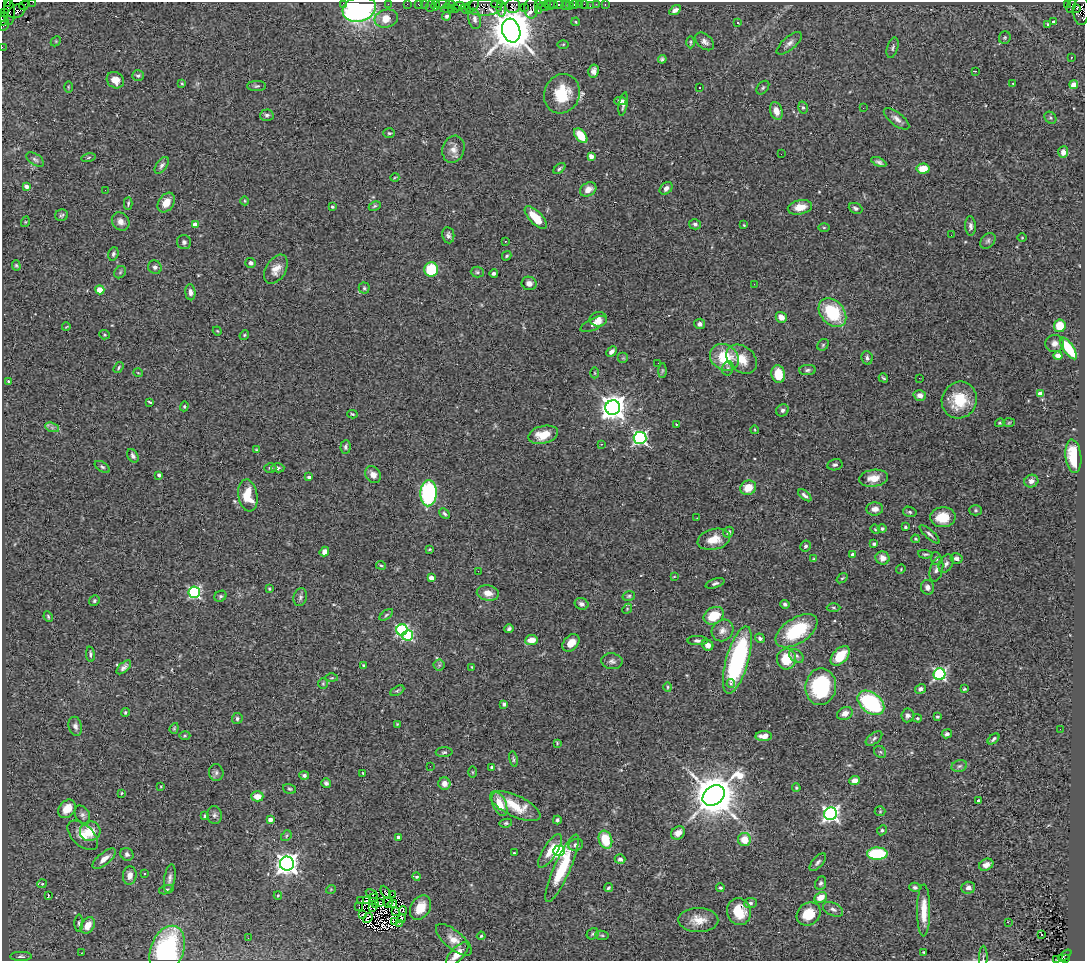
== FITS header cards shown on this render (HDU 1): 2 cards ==
NAXIS1  =                 1083
NAXIS2  =                  959

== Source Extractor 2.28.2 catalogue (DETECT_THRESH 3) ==
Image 1083 x 959 px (HDU 1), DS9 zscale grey, 1 PNG px = 1 image px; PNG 1087 x 963 px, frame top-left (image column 1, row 959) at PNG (2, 2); each listed source drawn as its Kron ellipse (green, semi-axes under 4 px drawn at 4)
Background 1.44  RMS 0.06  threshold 0.179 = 3 sigma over >= 5 px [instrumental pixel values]
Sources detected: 417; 8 with non-positive FLUX_AUTO (blend fragments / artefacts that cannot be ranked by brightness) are neither listed nor drawn; the other 409 listed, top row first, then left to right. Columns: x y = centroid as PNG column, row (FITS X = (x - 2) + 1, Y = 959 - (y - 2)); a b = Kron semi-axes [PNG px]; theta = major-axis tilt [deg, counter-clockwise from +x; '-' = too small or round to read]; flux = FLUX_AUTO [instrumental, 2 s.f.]
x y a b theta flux
33 2 2 2 - 37
8 3 3 2 - 34
343 3 2 2 - 8.4
388 4 2 2 - 34
407 4 2 2 - 33
419 4 3 3 - 130
425 4 2 2 - 31
450 4 5 3 - 140
497 4 6 2 0 410
538 4 3 2 - 95
547 4 3 3 - 130
554 4 2 2 - 74
559 4 4 3 - 280
574 4 4 3 - 220
579 4 2 2 - 14
584 4 2 2 - 29
596 4 2 2 - 17
1067 4 3 2 - 330
24 5 5 2 - 69
435 5 5 3 - 160
443 5 7 4 7 210
550 5 6 3 63 150
566 5 5 4 - 39
605 5 3 2 - 26
430 6 6 2 72 230
459 6 5 4 - 280
473 6 7 3 53 140
513 6 7 7 - 610
543 6 5 3 - 220
569 6 2 2 - 19
590 6 2 2 - 14
1071 6 7 3 66 99
483 7 19 8 1 1300
524 7 2 2 - 67
451 8 3 2 - 130
531 8 10 7 -88 440
1077 8 4 3 - 430
359 9 17 12 16 960
447 9 6 3 -2 72
455 9 3 2 - 130
466 9 5 3 - 250
501 9 8 4 -85 650
675 10 6 4 33 15
17 11 9 6 29 710
538 11 3 2 - 200
1081 11 14 8 87 1200
9 12 13 5 90 630
5 13 3 2 - 57
447 16 4 3 - 7.8
386 18 12 9 12 55
3 19 7 3 77 220
475 19 10 6 -79 15
576 22 4 3 - 3.4
1054 22 4 3 - 9.2
738 23 3 2 - 4
1047 24 3 3 - 9.5
4 25 6 3 60 160
511 31 12 9 -74 19000
1005 38 6 5 - 6.1
56 41 6 4 45 4.4
705 41 11 7 -41 18
691 42 6 3 90 4.6
789 43 15 6 40 21
563 44 5 4 - 4.1
2 47 2 2 - 22
893 48 10 5 73 10
1071 58 3 2 - 6
662 59 4 4 - 7.9
594 71 6 5 - 17
975 71 3 2 - 8.3
138 76 6 5 - 9.8
115 80 9 7 -35 36
1013 83 3 2 - 8.5
182 84 4 3 - 4.1
1074 85 4 4 - 75
257 86 9 5 2 8
68 87 5 3 - 3.8
699 88 3 3 - 12
763 88 8 5 50 7.5
562 94 20 17 68 140
620 101 6 4 2 17
623 104 12 4 79 13
803 108 6 5 - 7.1
863 108 2 2 - 2.6
776 111 9 6 -72 34
267 115 7 6 - 9.8
1050 118 6 5 - 6.7
897 119 15 6 -38 22
389 133 6 5 - 6.2
581 136 8 5 -51 100
453 149 14 11 71 35
1063 152 6 5 - 26
781 154 3 2 - 3.8
591 156 4 4 - 39
88 157 7 4 10 6.8
35 159 10 5 -32 11
879 162 8 4 -25 12
162 165 9 5 54 13
559 168 7 4 42 8
923 169 6 5 - 67
395 177 4 3 - 3.3
27 186 4 3 - 22
666 188 7 5 45 19
588 189 9 6 30 32
105 190 2 2 - 43
245 201 4 3 - 3.4
166 202 11 7 56 48
128 204 6 4 88 6
375 206 6 4 27 6.1
332 207 4 3 - 5.9
800 207 12 7 12 50
856 208 7 5 -24 12
62 215 6 6 - 7.4
536 217 14 6 -46 93
25 222 5 3 - 3.4
121 222 10 8 -50 22
195 224 4 3 - 42
695 224 6 5 - 9.6
744 225 2 2 - 3
970 226 10 5 -87 15
824 227 6 4 0 4.2
448 235 8 6 -82 12
951 235 2 2 - 1.8
1022 238 5 3 - 3.2
505 241 3 2 - 10
988 241 9 6 47 11
184 242 7 7 - 9.8
113 254 7 5 73 9
507 256 5 3 - 5.9
251 263 5 5 - 13
16 265 5 4 - 5.2
155 267 7 6 - 12
276 269 16 10 59 41
431 269 7 7 - 150
120 272 7 5 47 6
477 272 6 5 - 7.1
494 273 4 3 - 10
529 283 7 6 - 19
754 284 2 2 - 4.4
364 288 5 5 - 6.6
100 290 4 4 - 63
190 292 8 5 -84 17
832 312 16 11 -48 230
781 317 6 5 - 28
598 319 9 7 9 17
594 324 14 5 25 29
700 324 5 5 - 13
1060 326 6 5 - 84
66 327 4 2 - 3
217 331 4 3 - 3.8
104 335 5 4 - 5.3
244 335 5 4 - 5
1055 343 9 8 - 22
823 345 6 5 - 6.4
1068 348 13 5 -54 170
611 352 6 4 45 14
1058 355 4 4 - 22
724 357 15 12 -31 160
623 358 5 5 - 6
867 358 7 5 -79 12
742 359 17 12 -39 70
658 363 2 2 - 7
119 368 6 3 56 5.7
728 368 7 5 75 11
807 370 8 5 2 9.9
662 371 7 4 89 6.5
138 373 5 3 - 3
595 373 5 3 - 4.1
778 374 9 6 -80 89
883 378 5 3 - 6
919 378 2 2 - 7.3
9 381 4 3 - 6.9
1040 393 4 4 - 38
920 395 6 5 - 22
959 400 19 17 63 140
150 402 4 2 - 5.5
184 406 5 4 - 4.4
613 408 7 7 - 4500
782 410 6 6 - 11
352 414 5 3 - 4.6
1000 423 5 3 - 4.6
1009 423 6 4 3 4.4
676 424 3 2 - 2.2
52 427 7 4 -19 11
755 430 4 3 - 3.3
543 435 15 8 13 72
640 438 6 6 - 820
601 444 3 2 - 3.6
346 447 7 5 86 9.7
256 449 4 2 - 3
133 456 7 5 -60 13
1073 456 17 8 -84 110
835 465 8 5 12 10
102 467 8 4 -32 8.4
270 468 6 4 -2 7.3
278 468 6 4 1 7.5
159 475 4 3 - 14
373 475 9 7 -54 25
309 477 4 3 - 10
873 478 15 8 8 49
1031 481 7 6 - 19
748 488 8 7 - 63
428 493 13 8 87 640
248 495 16 9 -80 99
805 495 8 4 -38 13
875 509 8 6 4 25
976 510 6 5 - 7.2
910 512 7 5 -17 6.7
445 514 6 4 -45 7.5
943 517 12 10 3 86
697 518 2 2 - 2.1
905 527 3 3 - 5.8
882 528 4 4 - 11
875 529 5 4 - 4.6
728 532 6 5 - 12
930 534 13 4 -42 12
714 539 16 10 14 59
915 539 4 3 - 4.3
874 544 4 3 - 7.6
805 546 6 5 - 9.4
430 549 4 3 - 4.6
324 552 5 4 - 23
925 554 7 4 -3 6.3
853 555 4 4 - 21
882 558 7 6 - 31
936 558 6 5 - 8.9
956 558 6 5 - 12
814 559 4 3 - 4.2
946 564 10 6 61 15
381 565 5 3 - 4.7
901 569 5 4 - 3.8
936 569 12 6 76 17
478 571 2 2 - 2
674 577 4 2 - 2.4
431 578 4 4 - 43
842 578 6 3 36 4.8
715 583 10 4 19 9.3
928 587 7 6 - 21
269 589 4 3 - 4
194 592 6 5 - 580
488 593 11 7 -9 39
220 596 6 5 - 8.2
629 596 6 4 17 7
300 597 9 6 73 12
94 601 6 5 - 6.7
582 604 7 5 -22 16
785 604 5 4 - 8
833 607 7 3 -1 5.7
627 609 6 4 48 5
386 615 8 4 36 6.5
48 616 5 3 - 5.1
714 616 10 8 29 100
509 629 4 4 - 8.9
402 630 6 5 - 540
722 630 11 10 - 27
796 631 24 12 33 250
408 635 5 5 - 340
760 638 5 4 - 9.7
531 640 6 5 - 53
698 641 10 4 0 12
571 643 10 7 47 41
708 645 6 5 - 27
90 654 7 4 -85 8.2
796 656 8 6 -39 11
840 656 12 7 47 91
786 659 10 9 - 100
737 660 35 11 74 570
612 661 10 8 -6 15
363 665 4 3 - 5.3
439 665 5 5 - 8.5
124 667 9 4 42 14
472 667 4 3 - 3.3
940 674 6 6 - 620
332 678 6 3 0 4.1
731 683 4 3 - 15
323 684 5 4 - 5.4
668 687 4 4 - 5
821 687 18 15 83 330
920 689 6 4 29 11
964 689 3 3 - 5.3
397 691 7 4 30 7.7
871 703 15 10 -38 380
504 704 4 3 - 8.1
125 712 4 4 - 5.6
845 713 8 6 25 27
908 715 7 6 - 15
937 717 3 3 - 9.3
237 718 5 5 - 8.6
917 718 4 3 - 4.9
397 724 4 4 - 3.4
75 726 10 6 -76 16
174 728 5 4 - 5.2
1060 729 2 2 - 5
947 734 5 4 - 9.4
185 736 5 3 - 4.5
764 736 8 5 1 28
874 738 10 5 38 11
994 739 7 3 42 8.8
557 743 3 3 - 3.7
444 752 8 5 1 7.9
880 752 6 5 - 7.5
513 759 8 3 -79 6.6
430 766 2 2 - 9.4
959 766 8 5 17 10
491 767 4 3 - 4.6
472 772 5 3 - 4.2
216 773 8 7 - 12
363 773 3 2 - 2.9
304 775 5 4 - 10
854 780 5 4 - 26
326 783 5 5 - 10
444 783 6 6 - 26
161 786 4 3 - 3.4
796 788 4 3 - 4.7
290 789 7 4 -16 6.3
122 793 4 3 - 3.9
714 795 12 9 38 18000
257 796 6 5 - 45
978 800 3 3 - 8.3
500 804 12 6 -67 63
515 806 27 10 -25 100
67 809 10 7 50 52
880 811 5 5 - 4.6
831 814 6 6 - 1300
82 815 10 7 -62 14
214 815 9 7 -82 12
205 816 4 3 - 5.7
270 820 4 4 - 27
557 820 4 3 - 7
506 823 6 4 10 5.7
882 830 5 4 - 8
90 831 10 10 - 76
678 833 7 6 - 30
83 835 18 10 -42 48
286 836 6 4 49 6
398 837 4 3 - 17
605 840 9 6 -71 120
744 840 6 6 - 62
576 845 7 6 - 16
550 851 19 7 58 59
559 851 6 5 - 730
514 853 3 3 - 3.6
127 854 7 6 - 12
877 854 10 6 -1 250
104 859 14 6 40 32
620 859 5 4 - 11
818 862 11 5 48 12
287 864 7 7 - 3000
986 865 7 5 30 22
562 868 37 8 66 170
144 874 3 3 - 6.9
130 875 9 6 84 29
417 876 4 4 - 7.3
170 878 14 5 81 16
821 883 7 5 66 8.9
42 884 5 4 - 4.4
915 887 6 4 -14 9.5
608 888 5 4 - 6.5
720 888 4 3 - 6.1
968 888 7 6 - 19
331 889 5 3 - 3
166 890 7 4 14 6.6
386 892 7 3 -60 9.4
372 894 6 3 -31 2.9
278 895 4 4 - 4
393 895 4 2 - 6.3
48 896 3 2 - 43
373 897 3 2 - 4.8
820 897 6 5 - 49
366 900 3 2 - 1
361 901 2 2 - 1.3
388 902 5 2 - 3.7
380 903 3 3 - 5.7
750 903 6 5 - 10
376 904 3 2 - 1.6
392 904 5 3 - 3
359 907 2 2 - 4.5
373 907 4 2 - 2.2
420 907 13 9 59 57
833 909 11 6 -24 15
403 910 4 3 - 14
924 910 26 6 90 75
396 912 4 2 - 3.1
739 912 13 12 - 100
809 914 13 10 39 87
363 915 3 2 - 3.4
368 918 6 2 42 5.4
402 919 4 3 - 6.4
698 920 20 12 0 57
395 921 4 2 - 1.2
1008 922 3 2 - 10
79 923 8 4 89 7.2
399 924 4 2 - 2.5
88 925 9 6 60 46
593 934 6 5 - 6.7
1042 934 3 3 - 52
602 935 7 4 -9 6.2
481 936 4 4 - 4.4
248 938 3 2 - 4
454 940 22 9 -40 47
167 949 24 16 68 480
924 952 3 2 - 4.6
81 953 2 2 - 1.9
457 954 14 6 47 50
1065 955 7 3 41 400
21 956 11 4 1 10
983 958 12 3 89 5.3
1065 959 3 3 - 90
1057 960 2 2 - 13
At the frame edge (FLAGS 8, measured only in part): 10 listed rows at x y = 33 2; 8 3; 343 3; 359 9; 1081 11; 3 19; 2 47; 167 949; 983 958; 1057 960
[8 non-positive-flux detections neither listed nor drawn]